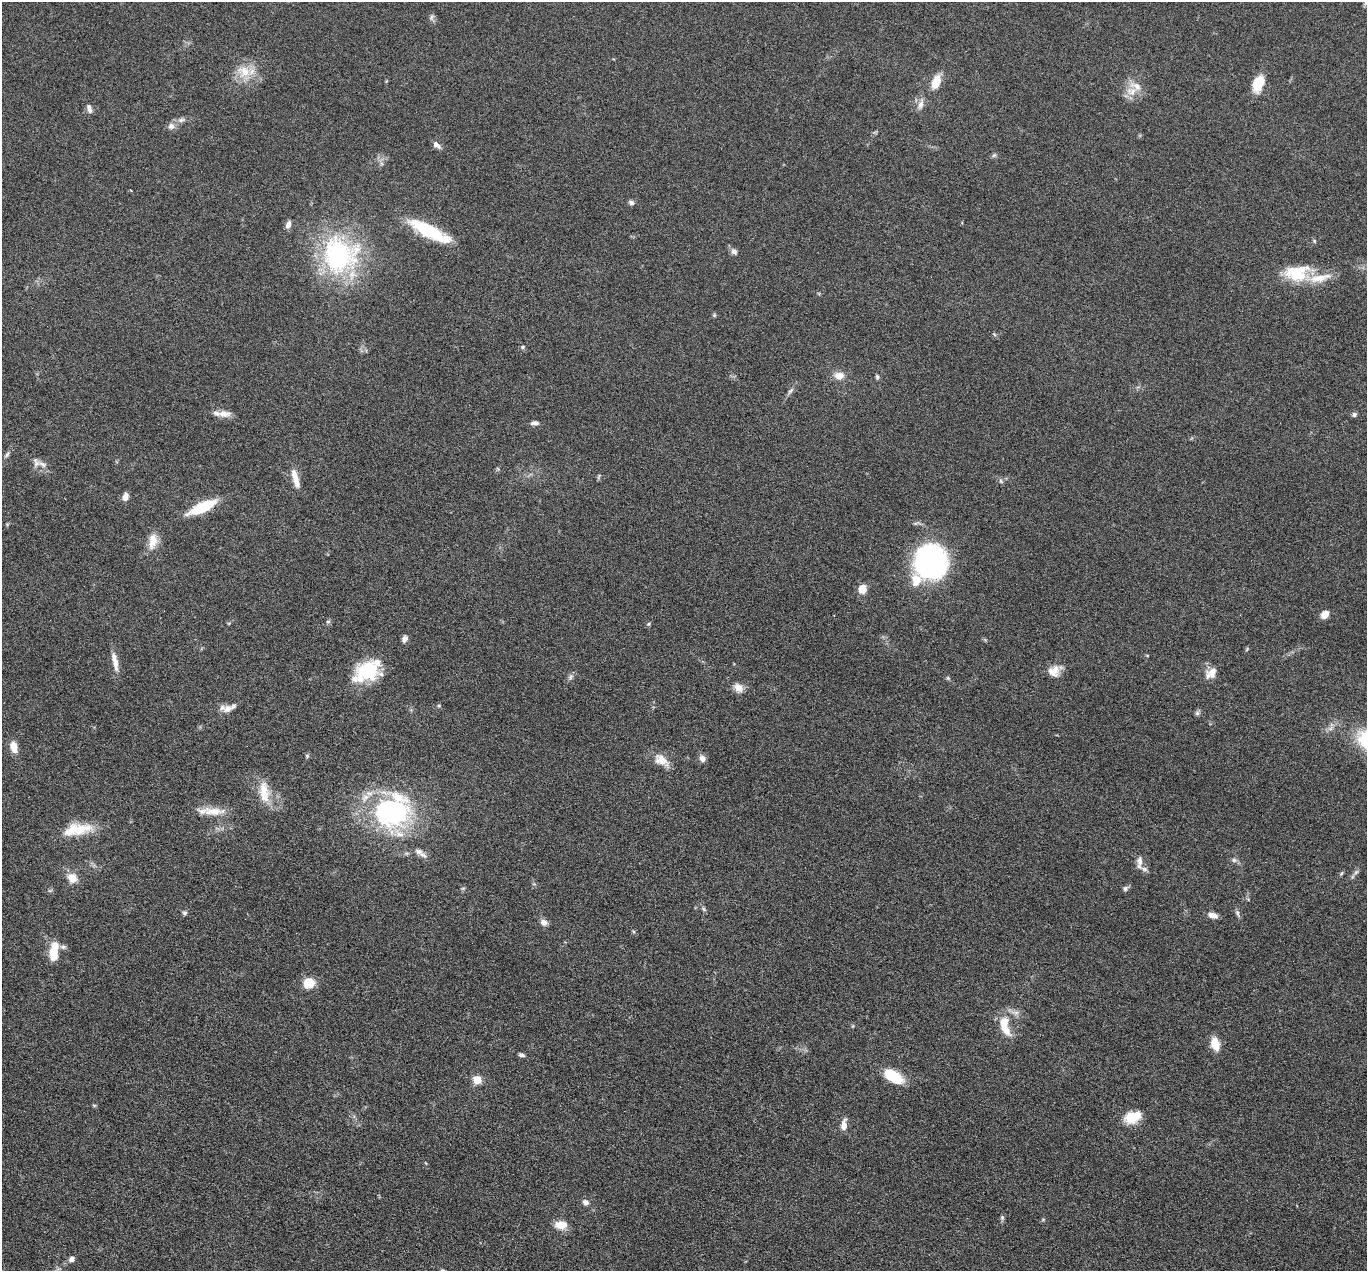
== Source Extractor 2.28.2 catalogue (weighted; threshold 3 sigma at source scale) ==
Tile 7 of 4 x 4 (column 3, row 2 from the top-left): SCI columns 2734-4098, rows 2807-4075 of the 5469 x 5483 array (HDU 1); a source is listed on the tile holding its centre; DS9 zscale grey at full resolution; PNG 1369 x 1273 px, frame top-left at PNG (2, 2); no overlay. Nothing masked; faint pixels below the display range render black.
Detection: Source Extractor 2.28.2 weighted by HDU 2 'WHT'; one run over the whole footprint, this tile lists its part. Background 0.0374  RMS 0.004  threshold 0.0162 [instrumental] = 3 sigma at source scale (4.09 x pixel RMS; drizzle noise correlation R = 1.36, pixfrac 0.8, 0.05/0.05 arcsec/px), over >= 5 px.
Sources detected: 98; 13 inside a brighter listed object's ellipse — not listed separately; the other 85 listed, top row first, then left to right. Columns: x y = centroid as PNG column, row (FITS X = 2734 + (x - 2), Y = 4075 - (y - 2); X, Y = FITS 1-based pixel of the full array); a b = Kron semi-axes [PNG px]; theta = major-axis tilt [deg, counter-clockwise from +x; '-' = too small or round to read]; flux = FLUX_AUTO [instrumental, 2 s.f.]
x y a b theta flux
1366 2 10 5 66 1.2
431 17 9 5 57 0.88
244 72 20 16 -32 7.7
936 82 15 8 70 6.4
1258 84 18 11 68 8.1
1131 91 16 12 1 4.7
921 104 14 7 74 2.2
89 109 12 6 -73 1.5
181 120 10 6 14 1.4
171 126 9 9 - 1.7
437 145 10 6 -38 1.8
994 155 6 5 - 0.65
631 202 8 6 -3 1
288 225 9 6 69 1.7
429 231 46 12 -27 21
734 251 9 7 -50 1.4
339 255 48 46 -27 54
1298 275 33 20 29 13
714 315 5 5 - 0.5
522 347 5 5 - 0.54
839 376 10 8 1 3.8
877 377 7 4 -63 0.63
790 391 12 4 46 1.1
224 414 20 8 -2 3.1
1354 414 6 6 - 0.83
535 423 11 5 0 1.2
7 454 8 5 62 0.82
36 462 13 9 -69 2.1
295 478 25 7 -74 4.1
1001 481 7 4 -54 0.61
125 497 9 7 77 2.2
202 507 30 10 25 14
153 541 23 11 81 4.8
931 561 25 24 - 95
862 589 9 8 - 4.2
1325 614 10 7 40 2.8
328 621 6 4 1 0.54
648 624 5 4 - 0.5
405 638 8 6 60 1.4
1147 655 5 3 - 0.3
115 661 26 7 -78 3.6
367 671 28 20 16 18
1054 671 17 12 31 4.2
1211 673 18 11 45 3.6
570 677 9 6 60 1.1
948 678 6 4 -45 0.5
738 688 14 10 -41 2.8
439 706 5 3 - 0.38
228 708 14 9 15 3
1197 713 6 6 - 0.81
14 747 11 7 -72 4.5
307 756 5 5 - 0.51
702 758 9 7 -56 1.8
661 760 21 13 -33 4.7
264 792 29 12 -84 7.1
213 811 30 10 0 5.9
392 812 39 32 6 61
79 829 35 15 7 10
420 853 19 7 -36 2.2
1234 860 8 6 -1 0.97
1139 862 17 7 89 2.2
1356 872 8 4 45 0.84
1341 873 7 4 45 0.5
72 878 13 11 -44 4
1125 889 8 6 88 0.82
704 909 7 5 -59 0.64
185 913 6 5 - 0.7
1238 914 12 5 -65 0.96
1213 915 11 6 -16 2.5
544 922 8 7 - 2
54 951 22 9 84 7.6
309 983 11 10 - 7.3
1004 1023 20 13 74 6.8
1215 1044 14 9 -76 5.2
521 1055 7 5 -17 0.88
893 1076 20 10 -33 14
477 1080 5 5 - 12
94 1105 6 4 -18 0.42
1132 1117 18 12 20 8.2
844 1125 13 7 82 2.8
585 1202 8 7 - 1.5
1002 1217 7 5 -76 0.72
1043 1219 6 4 1 0.42
561 1225 17 10 -3 4
71 1259 8 7 - 1.3
Isophote crosses this tile's border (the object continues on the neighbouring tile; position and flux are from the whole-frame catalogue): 1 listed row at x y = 1366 2